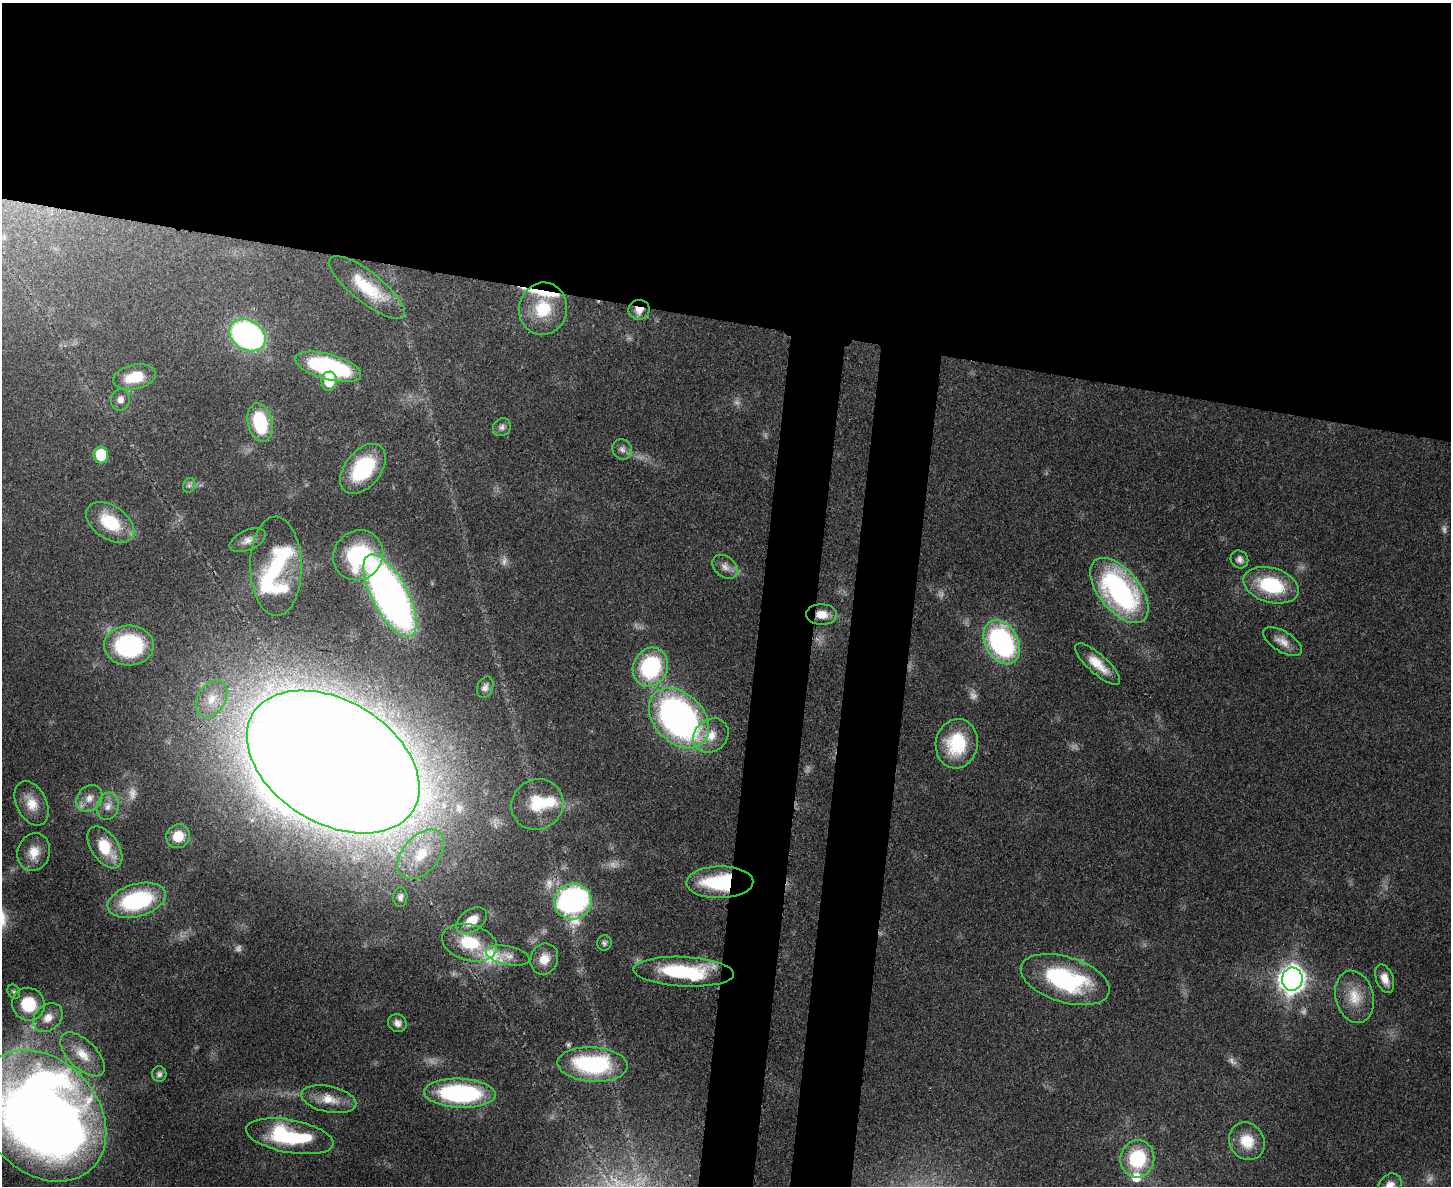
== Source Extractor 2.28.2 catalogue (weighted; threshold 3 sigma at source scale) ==
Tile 2 of 3 x 4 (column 2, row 1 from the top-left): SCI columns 1775-3223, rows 3572-4755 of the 4875 x 4778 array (HDU 1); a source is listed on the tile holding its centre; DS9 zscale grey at full resolution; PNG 1453 x 1188 px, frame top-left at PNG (2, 3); each listed source drawn as its Kron ellipse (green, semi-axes under 4 px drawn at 4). Shown black and unused: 33% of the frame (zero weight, under 3 of 4 exposures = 7% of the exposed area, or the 3 px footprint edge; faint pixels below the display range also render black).
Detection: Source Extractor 2.28.2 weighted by HDU 2 'WHT'; one run over the whole footprint, this tile lists its part. Background 0.441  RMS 0.0079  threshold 0.0357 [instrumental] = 3 sigma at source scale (4.5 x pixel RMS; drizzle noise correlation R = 1.50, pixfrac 1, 0.05/0.05 arcsec/px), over >= 5 px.
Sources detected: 90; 11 too faint to see at this stretch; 2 inside a brighter object's white glare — neither listed nor drawn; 6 inside a brighter listed object's ellipse — not listed separately; the other 71 listed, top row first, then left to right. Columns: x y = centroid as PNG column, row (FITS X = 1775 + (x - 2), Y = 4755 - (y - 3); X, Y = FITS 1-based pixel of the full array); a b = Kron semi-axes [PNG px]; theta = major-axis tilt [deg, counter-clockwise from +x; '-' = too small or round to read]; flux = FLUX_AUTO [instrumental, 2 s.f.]
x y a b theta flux
367 287 47 15 -39 34
543 309 26 24 78 40
639 310 10 10 - 8.4
248 335 19 14 -33 250
328 367 34 12 -15 110
134 377 21 12 13 22
329 381 9 7 -89 29
120 400 11 9 77 4.6
260 423 20 12 -77 55
502 427 9 8 - 3.4
622 449 10 9 - 4.2
101 455 8 7 - 45
363 469 28 18 51 59
189 485 8 6 68 2.1
110 522 27 16 -34 37
248 540 19 10 24 6.8
358 555 26 24 45 85
1239 559 9 8 - 3.7
276 566 50 25 -89 62
725 567 14 10 -39 6.3
1271 585 28 17 -16 58
1119 590 38 20 -51 190
390 595 45 18 -62 480
822 615 15 10 -3 11
1002 642 23 16 -61 160
1282 642 22 10 -31 9
129 645 25 20 -1 92
1098 664 29 9 -42 16
650 667 20 17 65 86
485 687 11 7 67 3.7
212 699 20 14 59 15
679 718 35 24 -46 340
711 735 19 16 40 15
957 744 25 21 80 46
333 762 94 61 -31 5600
89 798 14 11 47 8.5
31 803 23 15 -64 16
537 804 26 25 - 32
108 806 14 11 73 7.6
178 836 12 11 - 16
105 847 24 13 -56 28
34 852 19 16 73 14
421 854 29 18 49 30
720 882 33 16 1 67
400 897 10 7 89 3.3
137 900 30 16 15 93
573 901 19 18 - 270
472 921 17 11 36 14
470 943 28 18 -16 36
604 943 8 7 - 2.3
508 956 22 9 -12 8
544 959 16 13 69 12
684 972 50 15 -3 77
1065 979 46 22 -17 100
1292 979 11 10 - 920
1385 979 15 8 -69 8
14 992 7 6 - 1.7
1354 997 26 19 -75 22
28 1004 17 16 - 32
48 1018 16 12 42 10
397 1023 9 8 - 4.6
82 1054 28 14 -44 19
593 1064 35 17 -3 97
159 1074 7 7 - 2.5
460 1093 36 14 -2 130
329 1099 28 13 -12 16
42 1116 73 56 -48 1500
290 1136 44 16 -10 70
1247 1141 19 17 -56 20
1137 1159 18 17 - 51
1390 1186 13 10 51 7.6
Overlapping masked pixels (flux is a lower limit): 3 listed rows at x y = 639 310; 822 615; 720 882
Isophote crosses this tile's border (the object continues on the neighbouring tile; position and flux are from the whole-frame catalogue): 2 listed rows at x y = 42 1116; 1390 1186